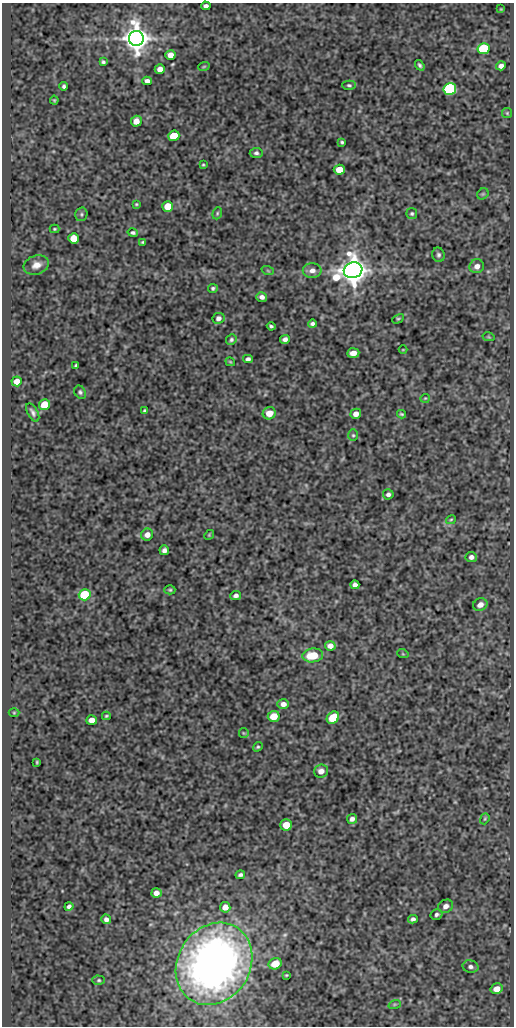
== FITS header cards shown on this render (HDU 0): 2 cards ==
NAXIS1  =                  512
NAXIS2  =                 1024

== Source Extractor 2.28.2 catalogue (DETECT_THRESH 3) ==
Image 512 x 1024 px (HDU 0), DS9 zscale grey, 1 PNG px = 1 image px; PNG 516 x 1028 px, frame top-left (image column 1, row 1024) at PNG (2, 3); each listed source drawn as its Kron ellipse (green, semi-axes under 4 px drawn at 4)
Background 385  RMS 0.94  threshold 2.82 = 3 sigma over >= 5 px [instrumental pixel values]
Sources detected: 104; all 104 listed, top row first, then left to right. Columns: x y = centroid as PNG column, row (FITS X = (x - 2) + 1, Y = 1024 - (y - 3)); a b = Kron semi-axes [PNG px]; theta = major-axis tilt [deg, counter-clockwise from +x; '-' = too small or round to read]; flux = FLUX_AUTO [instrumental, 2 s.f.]
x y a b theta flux
206 6 5 4 - 190
501 9 4 4 - 55
136 38 7 7 - 110000
483 49 6 5 - 4100
170 55 5 5 - 470
103 62 4 3 - 110
420 65 6 3 -53 130
204 66 6 3 20 63
501 66 5 4 - 290
160 69 5 5 - 460
147 81 5 4 - 260
349 85 7 4 -2 110
64 86 4 3 - 130
450 89 6 5 - 13000
54 100 4 4 - 71
507 113 5 5 - 82
136 121 5 5 - 500
174 136 6 5 - 1800
342 142 3 3 - 89
256 153 6 5 - 150
203 165 3 2 - 65
339 170 5 5 - 1100
483 194 6 5 - 88
136 204 3 3 - 64
168 206 5 5 - 1100
217 213 6 4 70 87
81 214 7 6 - 130
412 214 5 5 - 100
54 229 5 4 - 68
133 233 5 4 - 130
74 238 5 5 - 1200
143 242 4 3 - 75
438 255 7 6 - 150
36 265 13 9 18 490
477 266 7 7 - 360
312 270 9 7 0 390
353 270 9 7 19 120000
268 271 6 4 -19 77
213 288 5 4 - 120
262 297 5 4 - 250
218 318 6 5 - 240
398 319 6 4 28 87
312 324 4 4 - 140
271 326 4 3 - 100
489 337 6 4 -12 75
231 339 5 5 - 140
285 339 5 4 - 240
403 350 4 3 - 48
353 353 6 5 - 500
248 359 5 4 - 190
230 362 5 3 - 67
76 365 4 3 - 91
17 381 5 5 - 750
80 392 7 5 -55 130
425 398 5 4 - 69
44 405 5 5 - 1700
144 411 3 3 - 92
33 412 10 5 -62 190
269 413 6 6 - 770
356 414 5 5 - 380
401 414 4 3 - 89
353 435 6 5 - 100
388 494 5 5 - 170
451 520 5 3 - 70
147 535 6 6 - 410
209 535 5 4 - 68
164 550 5 5 - 230
471 557 5 5 - 240
355 585 5 4 - 240
170 590 5 4 - 94
85 595 6 5 - 4000
236 595 5 4 - 180
480 605 7 6 - 380
330 646 5 4 - 340
403 654 6 3 -18 55
313 655 10 7 7 1500
283 704 6 5 - 310
14 713 5 3 - 59
106 716 4 3 - 88
274 716 6 5 - 930
333 718 7 5 43 1800
92 720 5 5 - 520
244 733 5 4 - 71
258 747 5 4 - 81
37 762 3 2 - 58
321 771 7 6 - 350
352 819 5 5 - 230
485 819 6 4 69 78
286 825 6 5 - 1000
240 875 5 3 - 130
156 893 5 4 - 320
69 906 4 4 - 160
446 906 8 6 28 330
225 907 5 5 - 440
437 914 6 5 - 160
106 919 5 4 - 220
413 919 5 4 - 170
214 964 43 36 57 39000
275 964 6 5 - 1100
470 967 8 6 -13 200
286 975 4 3 - 67
99 980 6 4 -2 94
497 989 6 5 - 600
395 1004 6 4 18 69

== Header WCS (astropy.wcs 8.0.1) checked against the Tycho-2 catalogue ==
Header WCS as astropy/WCSLIB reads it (CRVAL/CRPIX/CD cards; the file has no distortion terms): RA---SIN/DEC--SIN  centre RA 02:00:12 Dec +31:33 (30.05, +31.55 deg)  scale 1 arcsec/px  FOV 8.5' x 17.1'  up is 0 deg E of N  parity normal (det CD < 0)
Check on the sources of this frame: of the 60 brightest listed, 3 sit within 1.5 arcsec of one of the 7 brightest Tycho-2 stars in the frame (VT <= 12.22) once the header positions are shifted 0.26 arcsec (0.03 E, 0.26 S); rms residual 0.26 arcsec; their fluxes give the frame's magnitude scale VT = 21.50 - 2.5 log10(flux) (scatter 0.01 mag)
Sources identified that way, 2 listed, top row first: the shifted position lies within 1.5 arcsec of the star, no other Tycho-2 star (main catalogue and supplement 1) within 3.0 arcsec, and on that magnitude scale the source's flux lands within +1.5 / -3 mag of the star's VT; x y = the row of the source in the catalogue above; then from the Tycho-2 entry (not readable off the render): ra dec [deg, ICRS J2000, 3 dp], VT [Tycho-2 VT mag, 2 dp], TYC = Tycho-2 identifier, HIP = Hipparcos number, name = IAU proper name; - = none
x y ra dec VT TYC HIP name
136 38 30.088 +31.686 8.89 2308-788-1 - -
450 89 29.985 +31.672 11.21 2308-487-1 - -